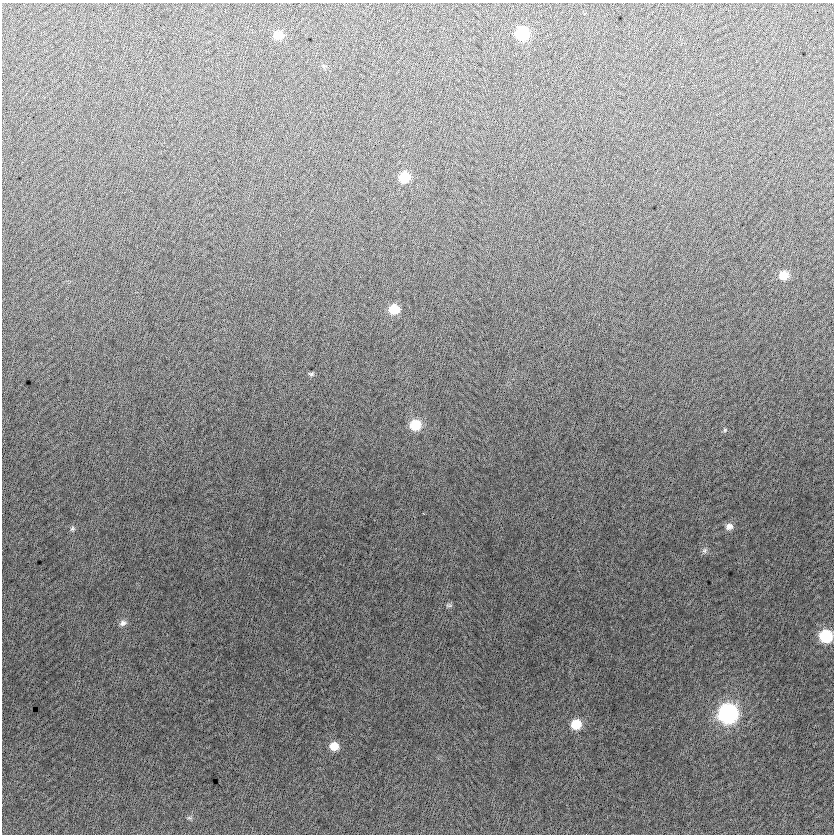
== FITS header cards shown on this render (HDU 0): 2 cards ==
NAXIS1  =                  832
NAXIS2  =                  832

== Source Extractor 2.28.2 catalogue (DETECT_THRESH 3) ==
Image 832 x 832 px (HDU 0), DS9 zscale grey, 1 PNG px = 1 image px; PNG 836 x 836 px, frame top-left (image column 1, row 832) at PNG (2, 3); no overlay
Background -7.24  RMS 13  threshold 37.6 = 3 sigma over >= 5 px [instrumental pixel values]
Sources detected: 18; all 18 listed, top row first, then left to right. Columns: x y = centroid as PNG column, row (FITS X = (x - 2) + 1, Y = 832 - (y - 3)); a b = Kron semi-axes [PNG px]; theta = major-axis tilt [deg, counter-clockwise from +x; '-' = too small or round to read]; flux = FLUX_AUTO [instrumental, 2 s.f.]
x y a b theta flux
522 33 9 9 - 52000
278 35 9 9 - 11000
404 177 9 8 - 23000
784 275 10 9 - 11000
394 309 9 9 - 17000
311 374 8 5 -7 1600
415 425 11 10 - 21000
725 430 6 5 - 1400
729 526 10 9 - 5000
72 529 7 6 - 2100
705 550 8 7 - 2700
449 605 9 5 0 1800
123 623 10 8 22 3800
826 636 9 9 - 47000
728 713 11 10 - 240000
576 724 10 9 - 18000
334 746 9 9 - 11000
189 818 8 5 -19 1600